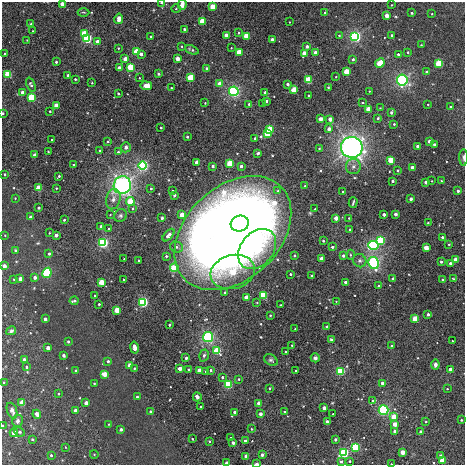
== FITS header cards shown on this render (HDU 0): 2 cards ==
NAXIS1  =                  463
NAXIS2  =                  463

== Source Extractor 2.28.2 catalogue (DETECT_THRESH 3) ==
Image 463 x 463 px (HDU 0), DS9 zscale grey, 1 PNG px = 1 image px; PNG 467 x 467 px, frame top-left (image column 1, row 463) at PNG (2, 2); each listed source drawn as its Kron ellipse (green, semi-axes under 4 px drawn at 4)
Background 0.00125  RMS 0.017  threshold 0.0523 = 3 sigma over >= 5 px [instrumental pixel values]
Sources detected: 321; all 321 listed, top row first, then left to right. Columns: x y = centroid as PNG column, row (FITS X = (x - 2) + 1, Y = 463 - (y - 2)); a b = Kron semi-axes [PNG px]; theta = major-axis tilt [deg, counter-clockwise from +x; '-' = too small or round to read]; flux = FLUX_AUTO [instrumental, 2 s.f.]
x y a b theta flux
161 3 4 3 - 2.6
62 4 3 3 - 24
182 5 5 4 - 7.3
391 5 3 2 - 0.84
212 6 3 3 - 41
176 9 4 4 - 1.4
83 12 6 3 -1 1.1
325 12 4 3 - 1.9
412 13 3 3 - 2
432 14 3 2 - 0.67
386 15 3 3 - 14
119 19 5 3 - 23
202 21 3 3 - 50
289 22 3 2 - 0.59
31 24 3 3 - 1.4
184 29 4 3 - 2.5
33 31 3 2 - 0.8
84 33 4 3 - 38
238 33 3 3 - 1.6
226 35 3 3 - 14
339 35 3 2 - 1.3
392 35 3 3 - 1.9
246 36 3 3 - 45
355 36 4 4 - 380
151 37 3 3 - 1.9
87 39 4 4 - 210
272 39 3 3 - 6.2
27 40 2 2 - 0.65
97 42 3 3 - 15
421 45 3 2 - 0.75
181 46 3 2 - 1.1
307 46 4 4 - 2.3
118 48 3 3 - 1.2
231 48 2 2 - 0.83
192 50 7 3 -22 2.4
136 52 4 3 - 52
239 52 3 3 - 39
315 52 3 3 - 8.7
408 52 3 2 - 1.4
304 53 3 3 - 21
4 54 4 2 - 0.96
141 54 3 3 - 6
398 54 3 3 - 2.6
125 59 3 3 - 15
177 59 3 3 - 20
353 59 3 3 - 3.4
56 62 3 3 - 2.3
380 63 5 3 - 55
439 64 4 4 - 97
131 67 4 3 - 97
119 68 4 3 - 12
206 68 3 3 - 2.8
346 72 3 3 - 42
427 72 3 3 - 5.4
8 74 4 3 - 70
158 74 3 2 - 1.4
68 75 3 3 - 3.8
336 77 3 2 - 0.73
139 78 2 2 - 0.88
190 78 4 3 - 59
75 79 3 3 - 2
308 80 3 3 - 83
402 80 5 5 - 220
92 83 3 2 - 1
220 84 3 3 - 24
287 84 3 3 - 2.2
31 85 7 4 -69 2.6
146 86 6 3 -8 29
328 87 3 3 - 1.3
171 88 3 3 - 1.6
293 90 4 3 - 36
234 91 5 5 - 210
369 91 2 2 - 0.84
22 92 3 3 - 5.3
118 93 3 3 - 3.1
265 93 3 3 - 6.2
309 95 3 3 - 1.7
31 97 4 4 - 110
266 101 3 3 - 3.8
205 103 3 3 - 0.98
363 103 3 2 - 1.2
249 104 3 3 - 2
263 104 2 2 - 0.66
428 104 3 2 - 1.1
56 105 4 3 - 19
450 107 3 3 - 2.5
380 108 2 2 - 0.65
368 109 3 3 - 31
50 111 3 2 - 1.6
391 112 3 3 - 4.2
3 113 3 2 - 1.5
378 118 3 3 - 2.4
320 119 3 3 - 14
330 119 4 3 - 12
394 124 3 3 - 1.4
161 128 3 2 - 1.7
270 129 4 3 - 66
329 129 3 3 - 8.7
267 133 4 3 - 63
187 137 3 3 - 3
255 138 3 3 - 2.7
52 140 3 3 - 2.5
108 141 3 3 - 1.7
429 141 3 3 - 6.2
434 144 3 3 - 2.6
418 146 3 3 - 8.1
126 147 5 5 - 3.9
352 147 11 10 - 490
319 148 3 2 - 1.2
100 150 3 2 - 1.5
48 151 3 2 - 0.76
118 152 3 3 - 2
258 153 3 3 - 3.4
35 155 3 3 - 10
464 157 8 3 -90 2.4
391 160 3 3 - 44
197 162 3 3 - 16
230 163 4 4 - 59
74 165 3 2 - 1.4
143 166 4 4 - 310
213 166 3 3 - 4.3
241 166 3 3 - 4.7
353 166 8 7 - 4.8
412 167 3 3 - 9
398 170 3 3 - 1.4
5 174 4 4 - 1.8
59 176 3 2 - 2.2
392 181 3 3 - 2.5
432 181 2 2 - 0.65
442 181 4 2 - 0.84
426 182 3 3 - 7.7
122 185 9 8 - 300
305 186 3 3 - 0.95
38 188 3 3 - 49
56 188 3 2 - 1.1
151 189 3 2 - 1.8
173 191 3 3 - 1.2
278 191 4 4 - 2.3
458 191 3 3 - 3.5
343 192 3 3 - 3.8
174 195 3 2 - 1.3
15 198 3 3 - 0.89
113 199 10 7 75 5.5
411 199 3 3 - 6.2
130 202 4 4 - 62
353 203 5 2 - 1.9
38 208 3 3 - 4.1
133 209 4 3 - 1.5
315 209 3 3 - 1.1
384 214 3 3 - 7.1
395 214 3 3 - 7.3
110 215 4 2 - 0.73
182 215 3 3 - 20
120 216 7 6 - 2.7
30 217 3 3 - 3.5
162 218 4 3 - 2.1
336 218 3 3 - 18
349 218 3 3 - 1.1
64 220 3 3 - 1.9
428 223 3 2 - 1.3
240 224 9 8 - 350
101 226 3 3 - 3.5
109 229 3 2 - 1.4
350 229 3 3 - 2.9
49 233 2 2 - 0.89
233 233 67 46 43 2200
5 235 2 2 - 0.72
56 235 3 3 - 8.6
169 235 7 4 48 9
442 237 3 3 - 3
381 240 4 4 - 140
323 241 3 3 - 1.9
103 242 4 4 - 280
449 244 3 2 - 0.95
373 245 5 4 - 250
177 247 6 5 - 3.1
332 247 3 3 - 3.1
426 248 3 3 - 29
257 249 22 16 50 77
16 251 4 3 - 1.7
49 254 3 3 - 2.4
350 255 5 3 - 1.3
166 256 3 3 - 2.2
294 256 3 3 - 2.3
343 256 3 3 - 5.2
124 259 2 2 - 0.7
321 259 3 3 - 17
455 259 3 3 - 12
138 261 3 2 - 1.7
360 261 7 6 - 3.1
441 262 4 3 - 2.9
374 263 6 5 - 190
450 263 3 3 - 3.8
4 266 3 3 - 9.5
174 268 4 4 - 38
233 272 22 17 15 70
47 273 5 4 - 160
290 274 3 3 - 2.4
312 276 3 3 - 4.8
35 277 3 3 - 5.7
393 278 3 3 - 3.7
14 279 3 3 - 0.94
20 279 4 3 - 7.8
442 279 3 3 - 3
453 279 3 2 - 0.95
123 280 3 2 - 1.1
101 282 4 3 - 36
345 282 3 3 - 4.6
379 286 3 3 - 1.5
225 292 3 3 - 3.2
95 295 3 2 - 1.2
263 295 4 3 - 110
246 297 3 3 - 12
74 301 4 3 - 2.8
336 301 2 2 - 0.64
143 302 4 4 - 270
257 303 2 2 - 0.97
99 304 3 3 - 2.1
280 305 3 2 - 1.2
117 310 3 3 - 48
428 314 3 3 - 4.5
270 315 3 3 - 0.96
45 319 3 3 - 5.4
415 319 3 3 - 50
169 325 3 3 - 2.9
327 327 3 3 - 1.9
295 329 2 2 - 0.7
11 331 5 4 - 2.9
208 337 5 5 - 190
331 340 3 3 - 2.1
68 341 3 3 - 2.5
452 341 3 2 - 0.9
292 345 3 2 - 1.2
391 346 3 2 - 1.5
48 348 3 3 - 12
134 348 6 3 -79 17
217 351 4 4 - 87
285 352 3 2 - 1.2
63 355 3 3 - 4.3
204 355 6 4 73 2.2
186 358 3 3 - 3.9
315 358 4 4 - 3.1
24 360 3 3 - 7.9
271 360 7 5 -31 2.3
108 361 3 3 - 2.6
130 365 3 3 - 19
435 365 5 4 - 4.2
26 367 4 3 - 1.8
134 368 3 2 - 1.4
180 368 3 3 - 14
450 369 3 3 - 6
189 370 3 3 - 4.7
199 370 3 3 - 17
211 370 3 3 - 2.1
296 370 3 2 - 1
75 371 4 3 - 1.2
340 371 4 4 - 160
206 372 3 2 - 1.6
104 374 4 3 - 21
222 377 3 3 - 3.1
239 379 3 3 - 1.3
3 382 3 2 - 0.89
94 383 3 2 - 1.2
382 383 3 3 - 6.4
228 384 4 4 - 130
270 388 3 3 - 1.8
447 389 2 2 - 0.85
58 394 3 2 - 1
137 397 3 3 - 2.4
197 397 4 3 - 11
373 401 3 3 - 5.5
22 403 4 3 - 28
86 403 3 3 - 11
259 403 3 3 - 20
200 406 3 2 - 1.2
324 408 3 3 - 9.9
75 410 3 3 - 3.8
384 410 5 5 - 170
12 411 8 5 -69 5
150 411 3 2 - 1.5
234 412 3 3 - 3.1
285 412 3 3 - 2.2
37 414 4 3 - 6.9
260 414 3 3 - 6.5
333 414 2 2 - 1.1
394 417 3 3 - 44
461 420 3 3 - 1.5
17 421 6 5 - 3.9
327 422 3 3 - 14
426 422 4 3 - 0.98
109 424 3 3 - 0.89
395 424 3 3 - 15
2 426 3 2 - 1.2
121 429 3 3 - 3.7
251 429 3 3 - 1.1
395 431 3 3 - 4.5
19 432 5 4 - 1.4
421 432 3 3 - 8.8
14 433 4 3 - 16
231 438 3 2 - 1.4
32 439 3 3 - 1.2
192 439 3 2 - 0.96
335 439 3 3 - 4.3
209 441 3 3 - 1.8
245 441 3 3 - 6.5
233 443 3 3 - 6.3
65 447 3 2 - 0.63
356 447 4 4 - 140
403 452 3 3 - 21
344 453 4 4 - 190
94 454 4 3 - 0.81
51 455 3 3 - 1.6
262 455 3 3 - 2.3
246 456 3 3 - 12
440 456 3 3 - 6.4
442 460 4 3 - 46
350 461 3 3 - 1.3
341 462 4 3 - 2.7
227 463 3 3 - 9.8
257 464 4 2 - 2.5
391 464 2 2 - 0.68
At the frame edge (FLAGS 8, measured only in part): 11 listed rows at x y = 161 3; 62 4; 182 5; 3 113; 464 157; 4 266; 2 426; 442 460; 227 463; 257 464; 391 464